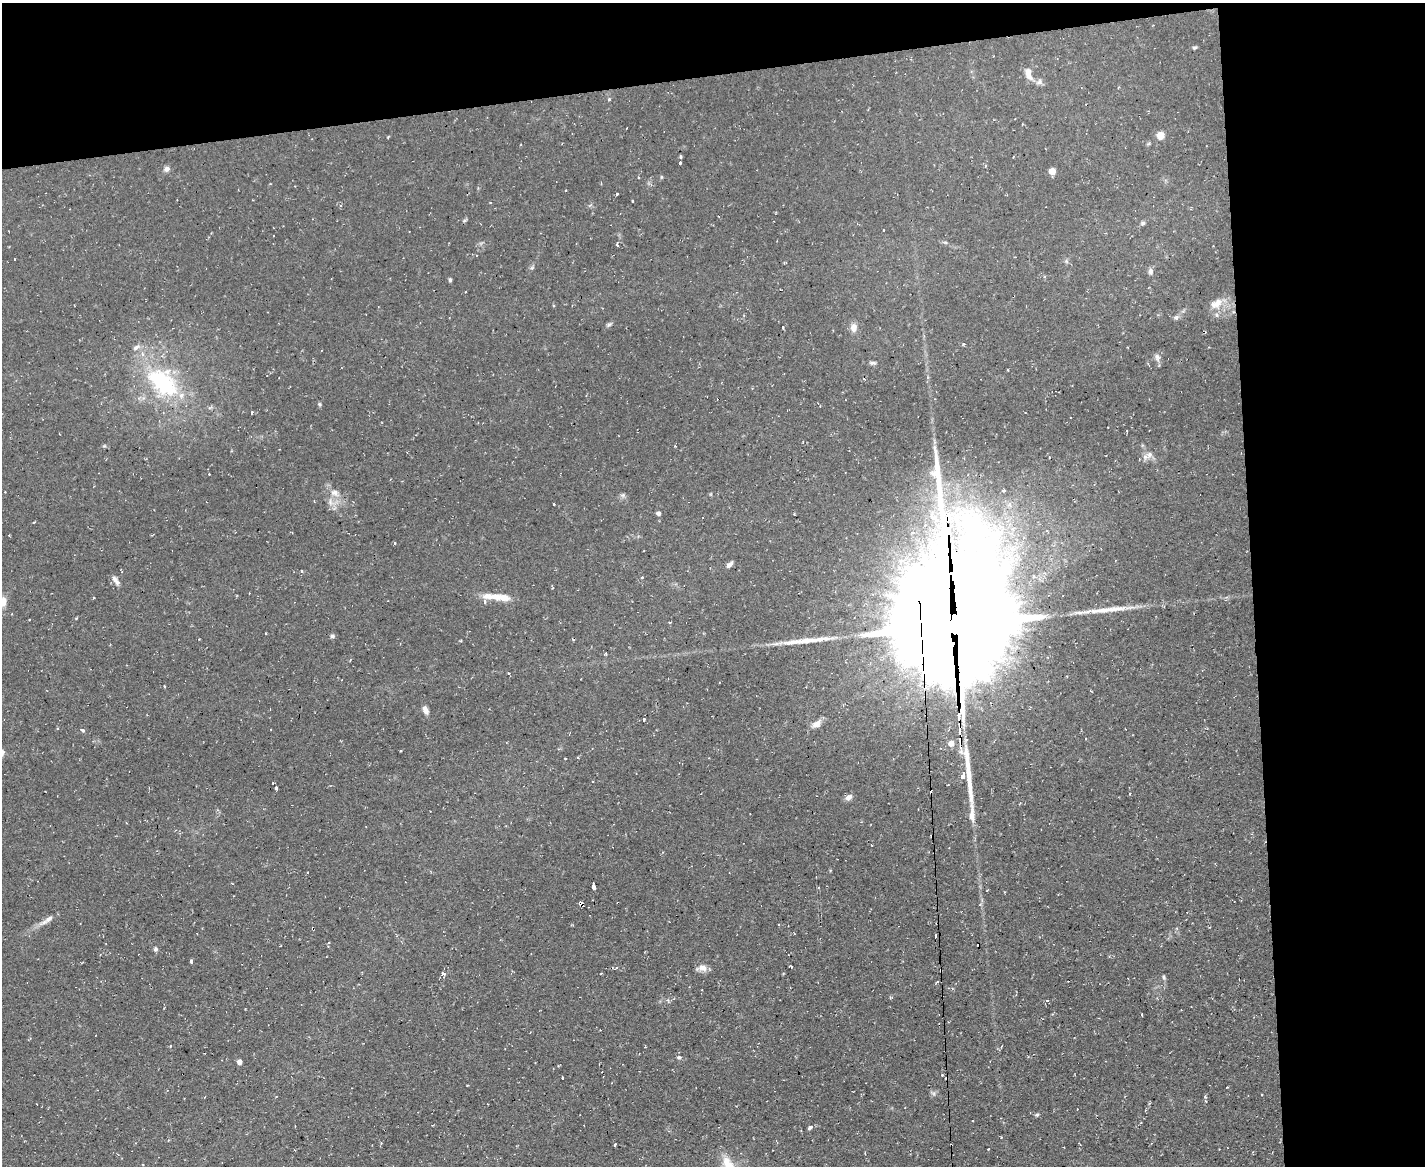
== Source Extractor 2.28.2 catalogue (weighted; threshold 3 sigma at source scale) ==
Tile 3 of 3 x 4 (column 3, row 1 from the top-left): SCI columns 2971-4393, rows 3493-4656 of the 4627 x 4656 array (HDU 1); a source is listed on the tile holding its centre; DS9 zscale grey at full resolution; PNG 1427 x 1168 px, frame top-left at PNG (2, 3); no overlay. Shown black and unused: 19% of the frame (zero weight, under 2 of 3 exposures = <1% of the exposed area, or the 3 px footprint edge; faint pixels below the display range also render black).
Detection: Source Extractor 2.28.2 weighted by HDU 2 'WHT'; one run over the whole footprint, this tile lists its part. Background 0.0853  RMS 0.0072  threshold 0.0326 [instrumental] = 3 sigma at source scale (4.5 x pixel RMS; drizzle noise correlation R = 1.50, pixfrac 1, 0.05/0.05 arcsec/px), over >= 5 px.
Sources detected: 107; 1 inside a brighter object's white glare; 9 cosmic-ray / hot-pixel residue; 4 long thin detections or spike segments (spike, bleed or trail) — not listed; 4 inside a brighter listed object's ellipse — not listed separately; the other 89 listed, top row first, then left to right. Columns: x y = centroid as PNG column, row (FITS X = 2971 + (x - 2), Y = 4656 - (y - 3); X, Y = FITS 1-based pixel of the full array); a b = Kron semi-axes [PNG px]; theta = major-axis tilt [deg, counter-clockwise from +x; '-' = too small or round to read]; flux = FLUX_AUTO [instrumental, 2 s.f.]
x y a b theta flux
1194 48 6 4 6 1.1
1028 73 15 7 -79 5.9
1039 82 8 8 - 2.5
609 99 3 3 - 2.1
1160 135 8 7 - 5.7
680 163 3 3 - 3.8
167 169 8 6 31 2.6
1052 171 5 5 - 9.4
661 177 6 4 90 0.74
617 194 3 3 - 2.2
632 202 3 3 - 2.4
464 221 6 4 19 0.95
1143 223 7 5 15 1.4
883 230 3 2 - 0.47
617 245 3 3 - 2.1
1150 271 9 6 -86 2.1
450 280 5 4 - 0.96
1216 304 20 12 33 9.1
1176 317 8 6 12 1.9
609 325 7 4 2 1.2
783 328 3 3 - 2.1
853 328 10 8 86 4.9
964 344 4 4 - 0.76
1157 357 12 7 -81 2.7
873 363 12 4 0 1.7
163 382 51 32 -41 77
319 404 5 4 - 0.92
252 412 3 3 - 1.4
1127 431 3 2 - 0.75
1149 455 11 7 64 3.8
964 458 3 3 - 0.53
209 474 3 3 - 0.64
1003 490 5 4 - 1.5
335 493 12 9 -18 5.4
623 495 7 6 - 1.6
658 513 5 4 - 2.5
395 543 3 2 - 1.5
729 565 8 5 42 2.8
301 571 3 3 - 1.1
951 576 74 17 -88 2800
642 577 3 3 - 1.4
114 579 10 8 -49 3.2
496 597 36 8 -4 12
3 602 12 8 71 6.3
954 624 45 39 51 23000
332 636 6 5 - 1.3
461 641 4 2 - 0.63
606 653 4 3 - 0.81
509 673 3 3 - 0.6
425 710 12 6 -66 3.3
643 719 3 3 - 2
817 724 14 8 34 5.7
959 725 9 5 84 3.7
83 730 6 3 -37 1.4
1086 738 3 3 - 0.58
960 741 12 6 89 6.4
951 743 5 5 - 5.3
565 758 2 2 - 0.61
963 775 7 4 78 26
276 788 4 3 - 2.3
1130 794 3 2 - 0.7
849 797 9 6 34 3.4
972 814 27 7 -90 7.3
594 887 5 3 - 9.4
818 887 3 2 - 1.2
581 904 5 3 - 8
49 919 15 6 38 3.9
313 928 3 3 - 1.7
935 936 4 3 - 2.5
155 949 6 6 - 1.3
191 961 4 3 - 2.7
791 966 4 3 - 0.81
702 968 12 9 -12 4.3
941 970 3 2 - 1
443 974 4 3 - 4
1164 977 6 4 -71 1.1
937 982 4 3 - 0.83
1047 1000 4 3 - 1
1142 1014 3 3 - 1.2
170 1046 3 3 - 1.6
679 1057 6 5 - 1.2
239 1062 4 4 - 4.1
942 1075 3 3 - 0.57
562 1078 3 3 - 1.7
1037 1115 5 4 - 1.1
1141 1123 3 3 - 0.64
810 1127 6 4 45 1.5
615 1145 3 2 - 0.86
988 1149 2 2 - 0.55
Overlapping masked pixels (flux is a lower limit): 7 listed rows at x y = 951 576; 954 624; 959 725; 960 741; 581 904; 313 928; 941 970
Isophote crosses this tile's border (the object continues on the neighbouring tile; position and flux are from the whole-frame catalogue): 1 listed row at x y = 3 602